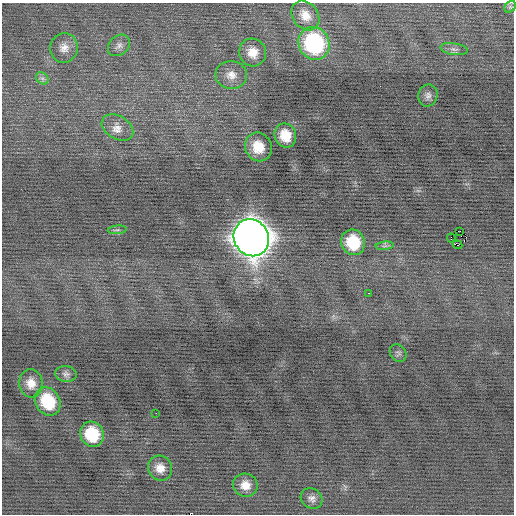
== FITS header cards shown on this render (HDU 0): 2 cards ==
NAXIS1  =                  512 / Axis length
NAXIS2  =                  512 / Axis length

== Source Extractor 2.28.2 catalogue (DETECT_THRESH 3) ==
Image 512 x 512 px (HDU 0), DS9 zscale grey, 1 PNG px = 1 image px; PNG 516 x 516 px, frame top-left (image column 1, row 512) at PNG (2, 3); each listed source drawn as its Kron ellipse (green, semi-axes under 4 px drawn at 4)
Background -0.041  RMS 0.74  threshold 2.23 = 3 sigma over >= 5 px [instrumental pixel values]
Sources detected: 30; all 30 listed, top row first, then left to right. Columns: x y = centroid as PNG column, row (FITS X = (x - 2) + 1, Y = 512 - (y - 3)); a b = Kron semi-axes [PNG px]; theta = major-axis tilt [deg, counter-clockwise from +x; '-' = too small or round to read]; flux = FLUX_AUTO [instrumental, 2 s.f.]
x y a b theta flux
510 7 6 5 - 120
305 15 16 12 -51 610
314 43 17 15 -61 6400
119 45 12 9 41 270
64 48 15 14 - 500
454 49 14 5 -9 210
253 52 14 13 - 690
231 75 15 14 - 550
42 78 7 5 -43 140
428 95 11 9 77 230
117 127 17 11 -31 530
285 135 12 10 -69 940
258 147 15 13 -62 1100
117 230 9 3 5 65
460 231 3 2 - 1900
251 238 19 17 -58 95000
451 238 4 3 - 280
353 242 13 12 - 2000
457 245 5 2 - 280
385 246 9 3 5 90
369 293 3 2 - 100
398 353 9 7 -52 130
66 374 10 8 -6 190
31 383 14 11 -85 550
48 401 15 12 -59 2200
156 413 2 2 - 120
92 434 13 11 -64 2000
160 468 13 11 -58 540
245 485 12 11 - 560
312 498 11 9 -36 260